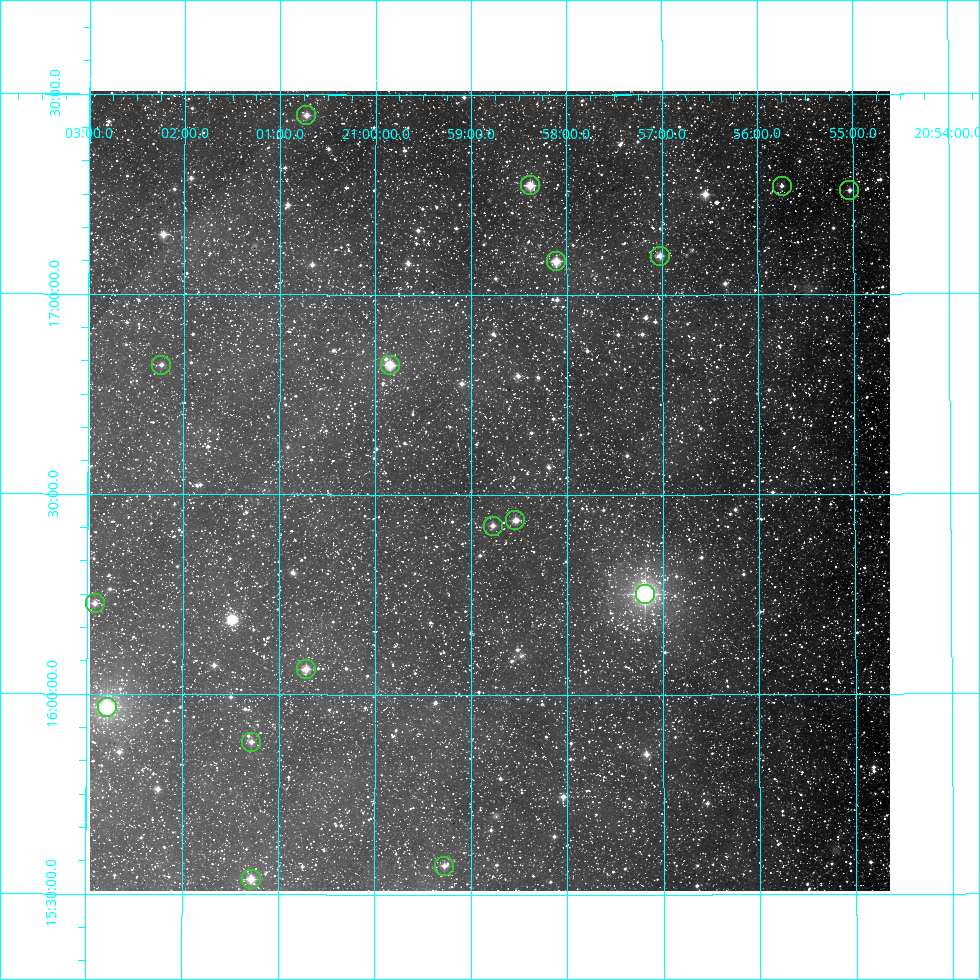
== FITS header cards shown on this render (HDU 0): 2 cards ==
NAXIS1  =                  800
NAXIS2  =                  800

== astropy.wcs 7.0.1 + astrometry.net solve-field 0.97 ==
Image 800 x 800 px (HDU 0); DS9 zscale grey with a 90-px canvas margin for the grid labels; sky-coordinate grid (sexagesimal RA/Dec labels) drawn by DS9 from the SOLVED WCS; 17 Tycho-2 reference stars matched to detected sources circled (green)
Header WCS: RA---AIT/DEC--AIT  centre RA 20:58:48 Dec +16:31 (314.70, +16.51 deg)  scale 9 arcsec/px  FOV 120.0' x 120.0'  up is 0 deg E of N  parity normal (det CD < 0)
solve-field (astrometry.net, Tycho-2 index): SOLVED blind (the header's WCS was not the basis of the solution)
Solved WCS: RA---TAN-SIP/DEC--TAN-SIP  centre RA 20:58:48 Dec +16:31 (314.70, +16.51 deg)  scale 9 arcsec/px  FOV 120.0' x 120.0'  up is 0 deg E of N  parity normal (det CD < 0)
Header WCS and blind solve agree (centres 2.1 arcsec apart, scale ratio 1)
Tycho-2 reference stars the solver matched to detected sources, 17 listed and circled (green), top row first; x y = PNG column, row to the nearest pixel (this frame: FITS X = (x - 90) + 1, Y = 800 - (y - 91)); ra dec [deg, ICRS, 3 dp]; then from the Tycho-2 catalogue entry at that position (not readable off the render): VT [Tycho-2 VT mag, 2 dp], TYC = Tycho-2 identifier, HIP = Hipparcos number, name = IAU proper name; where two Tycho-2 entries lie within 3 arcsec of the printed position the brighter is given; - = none
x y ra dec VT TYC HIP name
306 115 315.181 +17.448 8.13 1652-380-1 103692 -
530 185 314.595 +17.273 8.19 1652-1597-1 - -
782 186 313.937 +17.271 8.44 1651-1355-1 - -
849 190 313.759 +17.260 7.85 1651-1635-1 103246 -
660 256 314.256 +17.097 7.17 1652-1940-1 103405 -
556 261 314.527 +17.083 7.74 1652-1995-1 103496 -
161 365 315.559 +16.823 8.54 1648-1830-1 - -
390 365 314.962 +16.824 6.66 1648-1251-1 103635 -
515 520 314.634 +16.437 7.51 1648-2240-1 103537 -
493 526 314.693 +16.423 8.14 1648-1792-1 103551 -
645 594 314.297 +16.251 7.73 1648-1279-1 103417 -
95 603 315.730 +16.227 8.68 1648-1081-1 - -
306 669 315.179 +16.064 7.86 1648-1916-1 103690 -
107 707 315.697 +15.967 7.08 1648-1146-1 103868 -
251 742 315.321 +15.881 8.91 1648-1941-1 - -
444 866 314.819 +15.573 8.12 1648-403-1 103584 -
251 879 315.321 +15.538 8.22 1648-500-1 - -